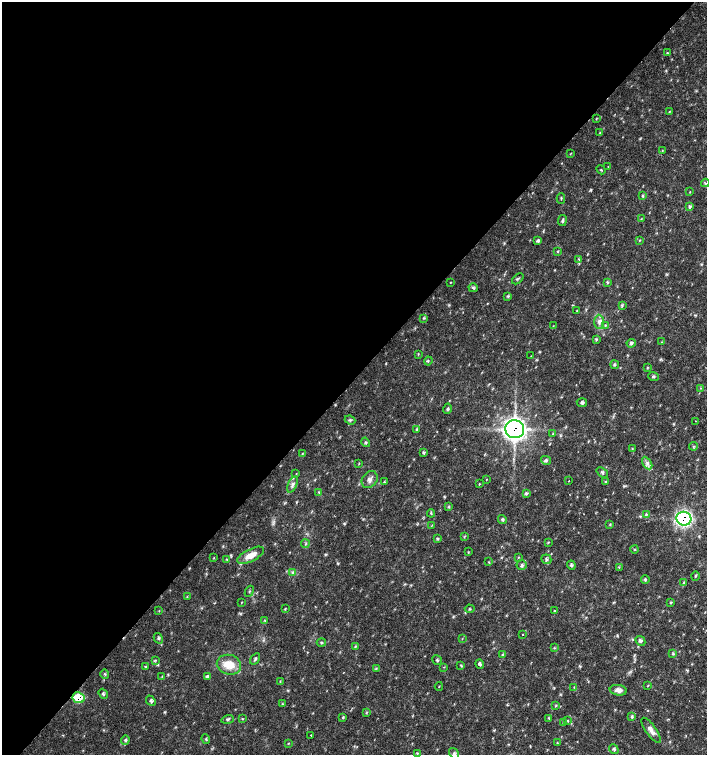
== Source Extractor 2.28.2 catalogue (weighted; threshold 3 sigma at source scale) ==
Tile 5 of 4 x 4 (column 1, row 2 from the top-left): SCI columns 226-1634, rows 3013-4517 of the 6023 x 6029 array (HDU 1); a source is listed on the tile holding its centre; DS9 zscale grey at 2 x 2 block average (1 PNG px = mean of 2 x 2 image px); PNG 709 x 757 px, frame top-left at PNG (2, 2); each listed source drawn as its Kron ellipse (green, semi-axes under 4 px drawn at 4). Shown black and unused: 50% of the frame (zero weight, under 2 of 3 exposures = <1% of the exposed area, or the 3 px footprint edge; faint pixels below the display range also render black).
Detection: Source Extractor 2.28.2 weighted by HDU 2 'WHT'; one run over the whole footprint, this tile lists its part. Background 0.018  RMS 0.0031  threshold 0.0141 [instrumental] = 3 sigma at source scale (4.5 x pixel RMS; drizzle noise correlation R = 1.50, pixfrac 1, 0.0396/0.0396 arcsec/px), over >= 5 px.
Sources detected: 153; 1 cosmic-ray / hot-pixel residue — neither listed nor drawn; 3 inside a brighter listed object's ellipse — not listed separately; the other 149 listed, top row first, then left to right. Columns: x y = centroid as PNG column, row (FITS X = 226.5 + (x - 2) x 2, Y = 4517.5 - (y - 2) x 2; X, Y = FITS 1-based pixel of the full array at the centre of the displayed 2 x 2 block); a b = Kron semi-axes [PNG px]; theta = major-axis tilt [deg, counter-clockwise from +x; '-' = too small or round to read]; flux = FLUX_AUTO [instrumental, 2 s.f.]
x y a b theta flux
667 53 3 2 - 0.57
669 112 3 3 - 0.51
596 118 4 2 - 0.38
600 133 2 2 - 0.53
662 151 3 2 - 0.49
570 154 3 2 - 0.41
608 167 3 2 - 0.34
601 170 5 2 - 0.62
705 183 4 2 - 0.6
690 192 3 2 - 0.42
643 196 4 2 - 0.73
561 199 5 2 - 0.61
690 207 4 3 - 1.2
641 219 3 2 - 0.43
562 220 5 3 - 1.2
538 240 4 3 - 1.5
640 240 3 2 - 0.52
558 251 3 2 - 0.62
579 259 3 3 - 0.63
518 279 6 2 41 0.94
450 282 2 2 - 0.84
607 282 4 3 - 0.91
473 288 4 3 - 1.5
508 296 4 3 - 0.82
622 306 3 2 - 0.83
577 310 3 2 - 0.5
424 318 4 3 - 0.72
599 322 7 5 -89 3
605 325 4 3 - 0.82
553 326 3 2 - 0.38
596 339 4 3 - 0.77
662 342 3 2 - 0.44
631 343 4 4 - 1.4
418 354 4 2 - 0.46
531 356 2 2 - 0.43
428 361 4 2 - 0.71
615 365 4 3 - 0.82
647 368 4 2 - 0.66
653 377 5 3 - 1
700 388 4 2 - 0.7
582 403 5 3 - 1.5
447 409 5 4 - 1.3
350 420 5 4 - 1.2
696 421 2 2 - 0.28
417 429 4 3 - 0.9
515 429 9 9 - 320
552 434 3 2 - 0.4
366 442 5 2 - 0.82
693 446 4 2 - 0.68
632 448 3 2 - 0.48
424 452 3 3 - 1.1
302 454 3 2 - 0.59
546 460 5 4 - 1.3
359 463 3 2 - 0.46
647 463 7 3 -59 2.4
602 472 6 3 -38 1.3
296 474 3 2 - 0.34
486 479 3 2 - 0.36
370 480 9 7 52 4.4
569 481 2 2 - 1
605 481 3 2 - 0.58
384 482 3 2 - 0.66
479 484 3 2 - 0.61
292 485 9 4 67 2.6
319 492 3 3 - 0.64
526 493 3 3 - 1.5
449 507 3 2 - 0.67
431 513 4 3 - 0.77
646 514 4 3 - 0.76
502 519 5 3 - 1.2
684 519 7 7 - 110
610 524 3 2 - 0.63
432 525 3 2 - 0.43
464 537 3 2 - 0.61
438 539 4 2 - 0.78
548 542 3 3 - 0.59
305 544 4 2 - 0.82
635 549 4 2 - 0.67
468 552 4 2 - 0.52
251 555 14 6 27 8
518 557 3 2 - 0.52
214 558 3 2 - 0.52
227 559 3 3 - 0.67
546 559 5 4 - 1.6
489 562 3 2 - 0.48
521 565 5 5 - 1.6
571 565 4 3 - 1.3
619 567 3 2 - 0.51
293 572 3 3 - 1
695 576 4 3 - 0.71
645 580 4 3 - 0.91
684 583 4 3 - 0.8
249 591 6 2 67 0.62
187 597 3 2 - 0.42
671 602 4 3 - 0.64
241 603 4 2 - 0.41
285 608 4 2 - 0.63
470 609 5 2 - 0.85
159 611 3 2 - 0.39
555 611 3 3 - 0.74
265 621 4 2 - 0.63
523 635 2 2 - 1.7
158 638 5 3 - 1.1
462 639 3 2 - 0.32
640 641 5 4 - 1.8
321 643 4 2 - 0.85
355 646 4 3 - 0.78
554 648 3 3 - 0.63
673 654 4 3 - 0.82
503 655 3 2 - 0.7
255 659 6 3 58 1.2
156 660 3 2 - 0.46
437 660 5 3 - 0.95
480 664 5 3 - 1.3
229 665 12 9 -13 13
461 666 4 3 - 0.63
145 667 3 2 - 0.55
444 667 3 2 - 0.4
376 668 3 3 - 0.66
105 674 4 3 - 0.76
162 676 3 2 - 0.38
208 676 4 3 - 1.8
280 681 3 2 - 0.48
648 685 3 2 - 0.49
439 686 4 2 - 0.41
574 687 3 2 - 0.48
618 690 8 5 -9 4.4
103 694 5 3 - 1.3
78 698 6 5 - 19
151 701 6 4 -48 1.8
282 704 3 2 - 0.51
556 705 3 2 - 0.56
367 712 3 3 - 0.61
343 717 4 3 - 0.75
632 717 4 3 - 1.4
549 718 3 2 - 0.6
228 719 6 3 16 1.4
242 719 3 2 - 0.51
568 721 3 2 - 0.47
563 723 3 3 - 0.59
651 730 15 5 -55 4.3
311 735 2 2 - 0.65
206 739 5 2 - 0.72
125 740 5 3 - 1.2
288 743 3 2 - 0.43
557 743 4 2 - 0.43
614 749 5 3 - 1.3
417 753 3 3 - 0.7
454 754 6 4 -56 1.4
Overlapping masked pixels (flux is a lower limit): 3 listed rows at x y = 515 429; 684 519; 78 698
Isophote crosses this tile's border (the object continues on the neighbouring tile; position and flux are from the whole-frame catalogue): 1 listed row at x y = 454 754
Diffuse or blended objects may show on this block-average render without a row.